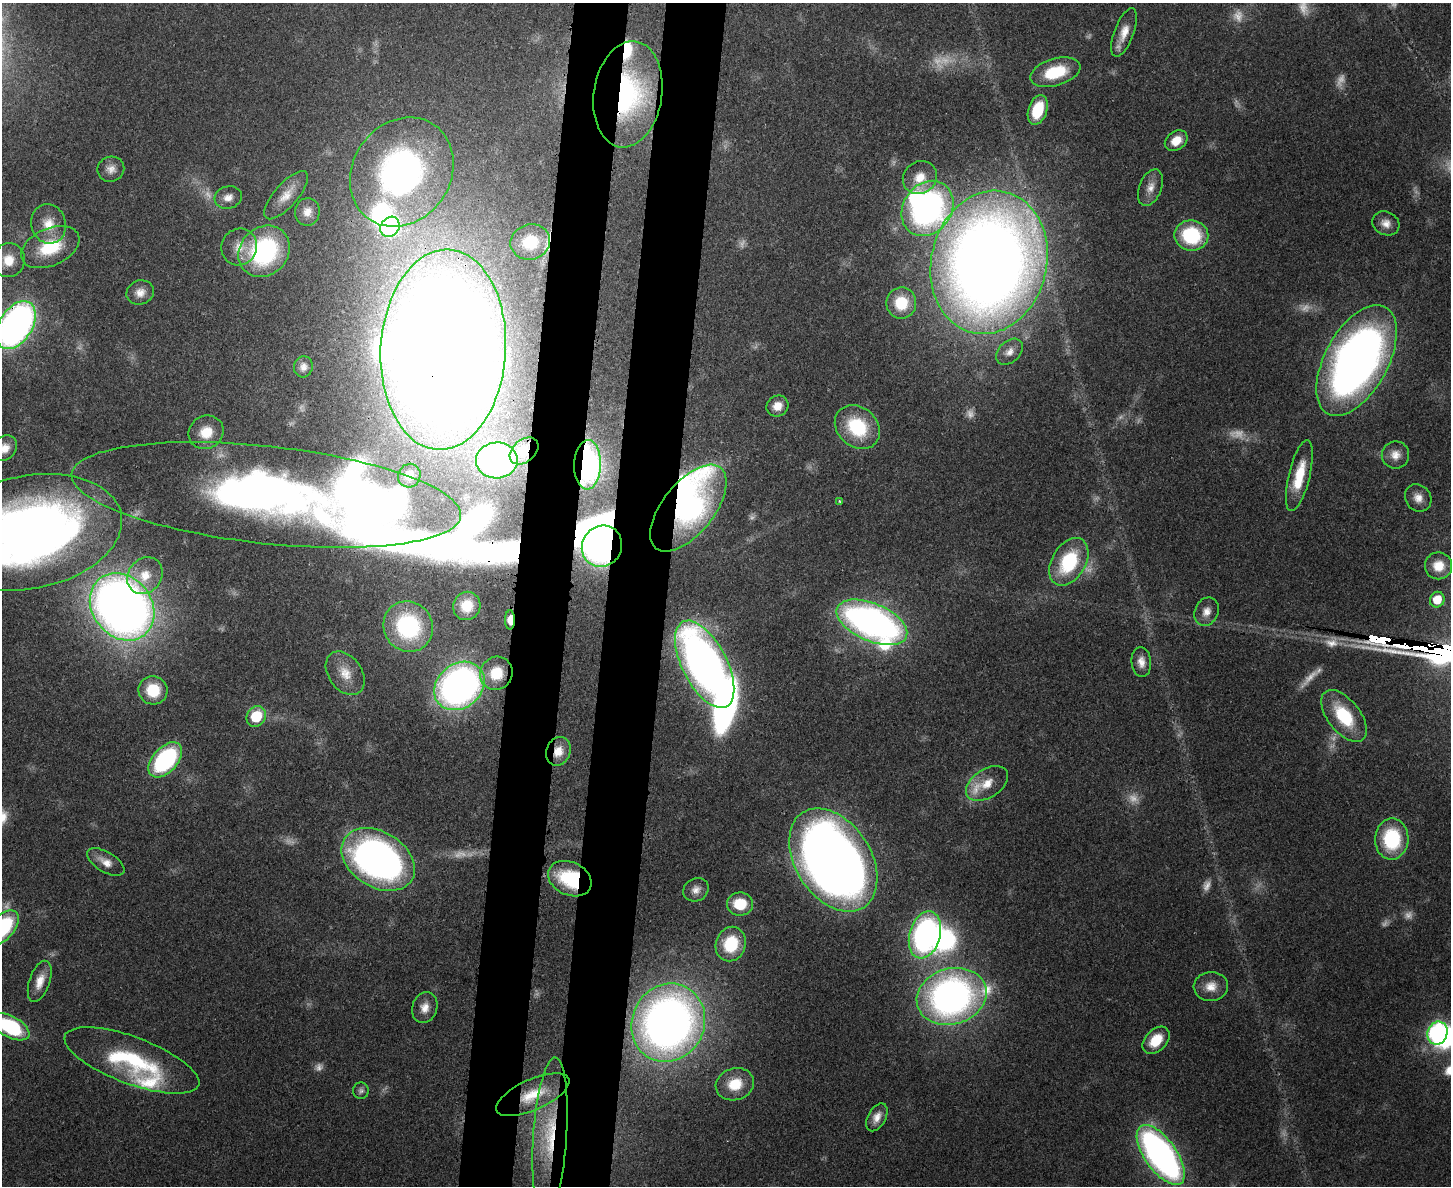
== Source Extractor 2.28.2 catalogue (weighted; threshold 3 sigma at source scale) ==
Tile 8 of 3 x 4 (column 2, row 3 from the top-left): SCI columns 1775-3223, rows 1205-2388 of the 4875 x 4778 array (HDU 1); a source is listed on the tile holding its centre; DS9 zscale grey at full resolution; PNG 1453 x 1188 px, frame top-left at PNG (2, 3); each listed source drawn as its Kron ellipse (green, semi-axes under 4 px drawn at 4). Shown black and unused: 8% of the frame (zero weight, under 3 of 4 exposures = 7% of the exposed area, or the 3 px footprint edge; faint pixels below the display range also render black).
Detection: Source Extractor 2.28.2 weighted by HDU 2 'WHT'; one run over the whole footprint, this tile lists its part. Background 0.441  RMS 0.0079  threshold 0.0357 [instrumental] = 3 sigma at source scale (4.5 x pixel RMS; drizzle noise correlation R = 1.50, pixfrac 1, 0.05/0.05 arcsec/px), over >= 5 px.
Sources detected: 134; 25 too faint to see at this stretch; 12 inside a brighter object's white glare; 1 long thin detection or spike segment (spike, bleed or trail) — neither listed nor drawn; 4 inside a brighter listed object's ellipse — not listed separately; the other 92 listed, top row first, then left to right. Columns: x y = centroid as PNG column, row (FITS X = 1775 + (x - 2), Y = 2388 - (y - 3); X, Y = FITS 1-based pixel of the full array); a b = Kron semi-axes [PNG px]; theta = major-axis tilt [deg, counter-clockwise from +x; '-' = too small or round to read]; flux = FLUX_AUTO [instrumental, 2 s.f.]
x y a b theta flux
1124 33 26 9 69 12
1055 72 26 13 17 37
628 94 53 34 81 150
1038 110 15 9 70 32
1176 141 12 9 35 11
111 169 13 12 - 6.8
402 172 57 49 55 270
920 178 18 16 38 14
1150 188 19 11 69 8.8
286 195 30 11 49 13
228 197 14 11 17 7
927 208 29 24 54 270
307 212 14 12 83 7.9
1386 223 14 11 -26 7.5
48 224 20 17 -75 16
390 227 11 9 51 240
1191 235 17 15 -9 61
530 242 20 17 18 34
50 247 31 18 24 40
239 247 18 17 - 14
264 251 27 23 44 120
8 260 17 16 - 17
989 262 72 58 77 1600
140 292 14 12 23 7.9
901 303 15 15 - 26
16 325 26 16 58 400
443 350 100 62 87 2600
1010 352 15 10 44 7.2
1357 360 61 31 61 600
303 367 10 9 - 4.6
777 406 11 10 - 8.6
857 427 24 19 -42 51
206 432 18 16 32 20
4 448 14 11 43 9.5
524 451 16 11 40 12
1395 455 14 13 - 8.8
497 460 21 18 3 250
588 465 25 13 88 61
409 476 12 11 - 6.7
1299 476 36 10 76 28
266 495 196 49 -6 590
1418 498 14 12 -53 8.4
839 501 4 3 - 0.89
688 508 52 25 51 210
29 532 95 56 11 770
602 546 21 19 52 300
1069 562 26 17 59 60
1439 566 13 13 - 14
145 576 19 16 50 18
1437 600 8 7 - 9.7
467 606 14 13 - 17
122 607 36 29 -52 830
1206 612 15 11 65 7.6
510 620 10 5 89 15
872 622 38 19 -23 390
408 626 26 24 -56 97
1141 662 15 10 -84 7.3
705 664 48 22 -63 540
345 673 24 16 -55 17
496 673 17 16 - 25
459 686 27 22 39 390
153 690 14 14 - 27
256 716 11 9 58 32
1344 716 30 16 -52 44
558 751 15 12 68 11
165 760 21 12 48 120
987 783 23 14 33 16
1392 839 20 16 87 62
378 859 40 27 -32 390
833 860 56 37 -57 1000
106 862 21 10 -31 9.1
570 879 23 16 -25 46
696 890 13 11 29 6.2
740 904 13 11 -1 25
2 928 21 11 48 84
925 935 24 15 74 220
731 944 17 15 69 36
40 981 21 10 71 12
1211 986 17 14 4 11
952 996 35 28 16 380
425 1008 16 12 72 9
668 1023 40 36 63 560
10 1027 21 10 -27 90
1437 1033 11 10 - 290
1156 1040 16 10 47 19
132 1060 71 23 -20 89
735 1084 19 16 17 22
361 1091 8 8 - 2.6
533 1095 39 15 24 33
877 1117 15 9 61 7.6
550 1136 78 17 86 75
1161 1155 35 16 -55 340
Overlapping masked pixels (flux is a lower limit): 14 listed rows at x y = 628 94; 16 325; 443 350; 524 451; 588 465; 688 508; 29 532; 602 546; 122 607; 510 620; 558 751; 570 879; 533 1095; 550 1136
Isophote crosses this tile's border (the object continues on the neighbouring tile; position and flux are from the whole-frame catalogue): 6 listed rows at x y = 16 325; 4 448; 29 532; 2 928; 10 1027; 1437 1033
Unlisted compact peaks at least as high as the median listed source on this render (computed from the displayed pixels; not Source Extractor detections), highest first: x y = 1331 643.